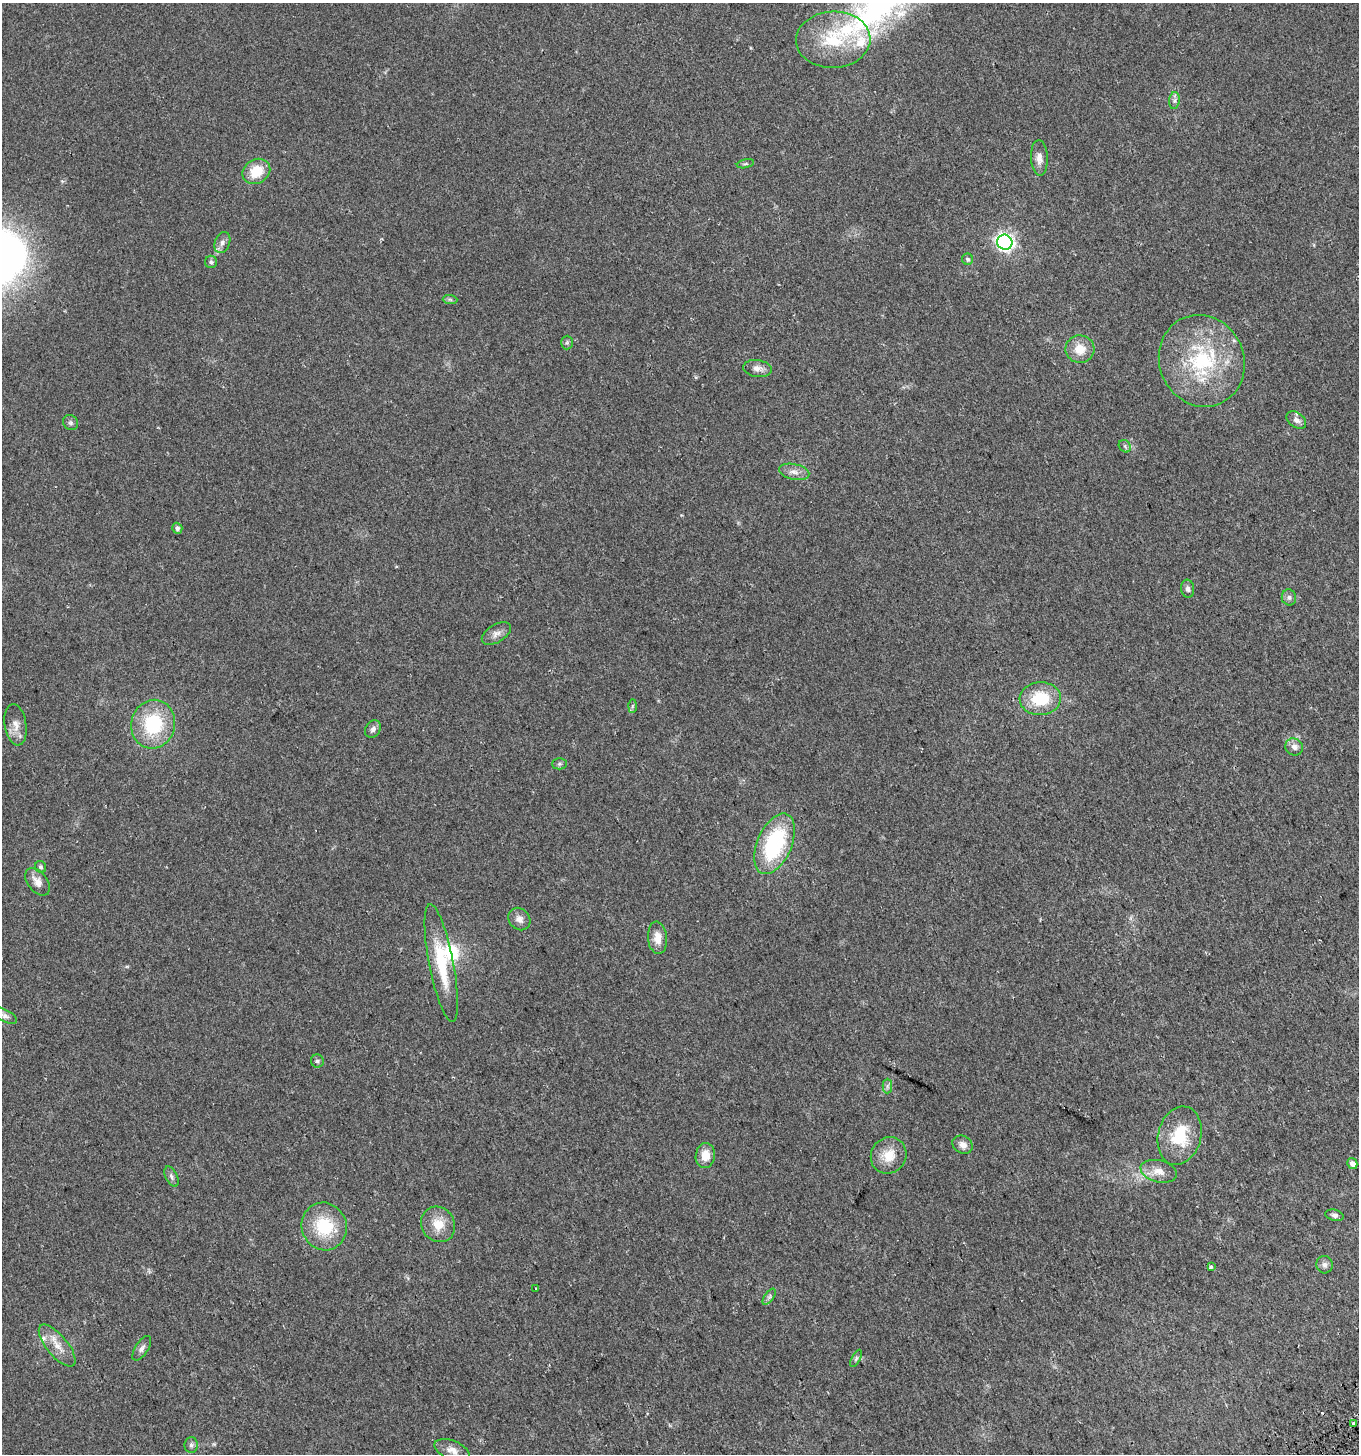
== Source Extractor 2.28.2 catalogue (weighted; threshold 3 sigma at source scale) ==
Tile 6 of 4 x 4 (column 2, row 2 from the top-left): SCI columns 1542-2898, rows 2935-4386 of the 5736 x 5871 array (HDU 1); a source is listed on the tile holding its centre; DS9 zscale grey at full resolution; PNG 1361 x 1456 px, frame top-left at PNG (2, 3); each listed source drawn as its Kron ellipse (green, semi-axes under 4 px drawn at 4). Shown black and unused: <1% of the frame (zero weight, under 2 of 3 exposures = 2% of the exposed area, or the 3 px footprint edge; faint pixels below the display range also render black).
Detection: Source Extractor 2.28.2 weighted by HDU 2 'WHT'; one run over the whole footprint, this tile lists its part. Background 0.0479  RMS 0.0082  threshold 0.0368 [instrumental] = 3 sigma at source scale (4.5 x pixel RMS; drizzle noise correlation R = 1.50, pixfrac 1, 0.0396/0.0396 arcsec/px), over >= 5 px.
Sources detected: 66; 1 too faint to see at this stretch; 1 cosmic-ray / hot-pixel residue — neither listed nor drawn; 6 inside a brighter listed object's ellipse — not listed separately; the other 58 listed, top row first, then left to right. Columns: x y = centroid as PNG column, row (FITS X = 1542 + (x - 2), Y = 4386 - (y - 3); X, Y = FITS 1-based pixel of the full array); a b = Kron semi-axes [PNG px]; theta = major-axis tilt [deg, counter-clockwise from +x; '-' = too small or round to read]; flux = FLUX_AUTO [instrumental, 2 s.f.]
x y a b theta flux
833 40 37 28 3 49
1174 101 8 5 83 2.3
1039 158 18 8 -87 6.1
745 164 9 4 12 1.5
256 171 15 12 31 21
222 242 11 7 68 4.1
1005 242 8 7 - 260
968 259 5 5 - 1.7
211 262 6 6 - 1.9
450 299 7 4 -2 1.5
567 342 7 6 - 1.4
1080 349 14 13 - 13
1202 361 47 42 -66 84
757 368 14 8 -8 5.3
1296 420 11 7 -36 4.1
71 423 8 7 - 2.1
1125 446 7 5 -48 1.6
794 472 15 8 -12 5.4
177 528 5 5 - 2.8
1188 589 9 6 -82 2.9
1289 597 8 7 - 2.5
496 633 16 9 31 5.1
1040 699 21 16 3 32
632 706 7 4 88 1.3
153 724 24 22 76 53
16 725 21 11 -81 8.1
373 729 9 7 53 3.1
1294 747 9 8 - 4.5
559 764 7 5 1 1.6
774 844 32 17 67 81
41 867 6 5 - 1.6
38 882 16 9 -52 7
519 919 12 10 -48 5.2
657 938 16 9 -84 9
441 963 60 12 -79 38
4 1016 13 6 -25 3.1
317 1061 6 6 - 1.9
887 1086 7 5 89 1.9
1180 1136 29 21 75 36
963 1145 10 8 -29 5.1
705 1155 13 9 82 12
889 1155 19 17 55 16
1352 1164 5 5 - 5.5
1159 1171 18 11 -14 9.5
171 1177 11 6 -65 2.7
1334 1215 9 5 -14 2.5
438 1224 18 16 -56 14
324 1226 24 22 -66 38
1325 1265 9 8 - 3
1211 1266 4 3 - 1.8
536 1288 3 3 - 1.3
769 1297 9 4 55 1.9
57 1346 26 10 -50 12
142 1348 14 6 56 3.5
856 1358 9 4 63 1.7
1353 1424 3 3 - 7.5
191 1445 8 6 89 2.2
452 1450 18 9 -21 6.9
Isophote crosses this tile's border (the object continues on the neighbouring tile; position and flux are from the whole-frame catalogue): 1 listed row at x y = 4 1016